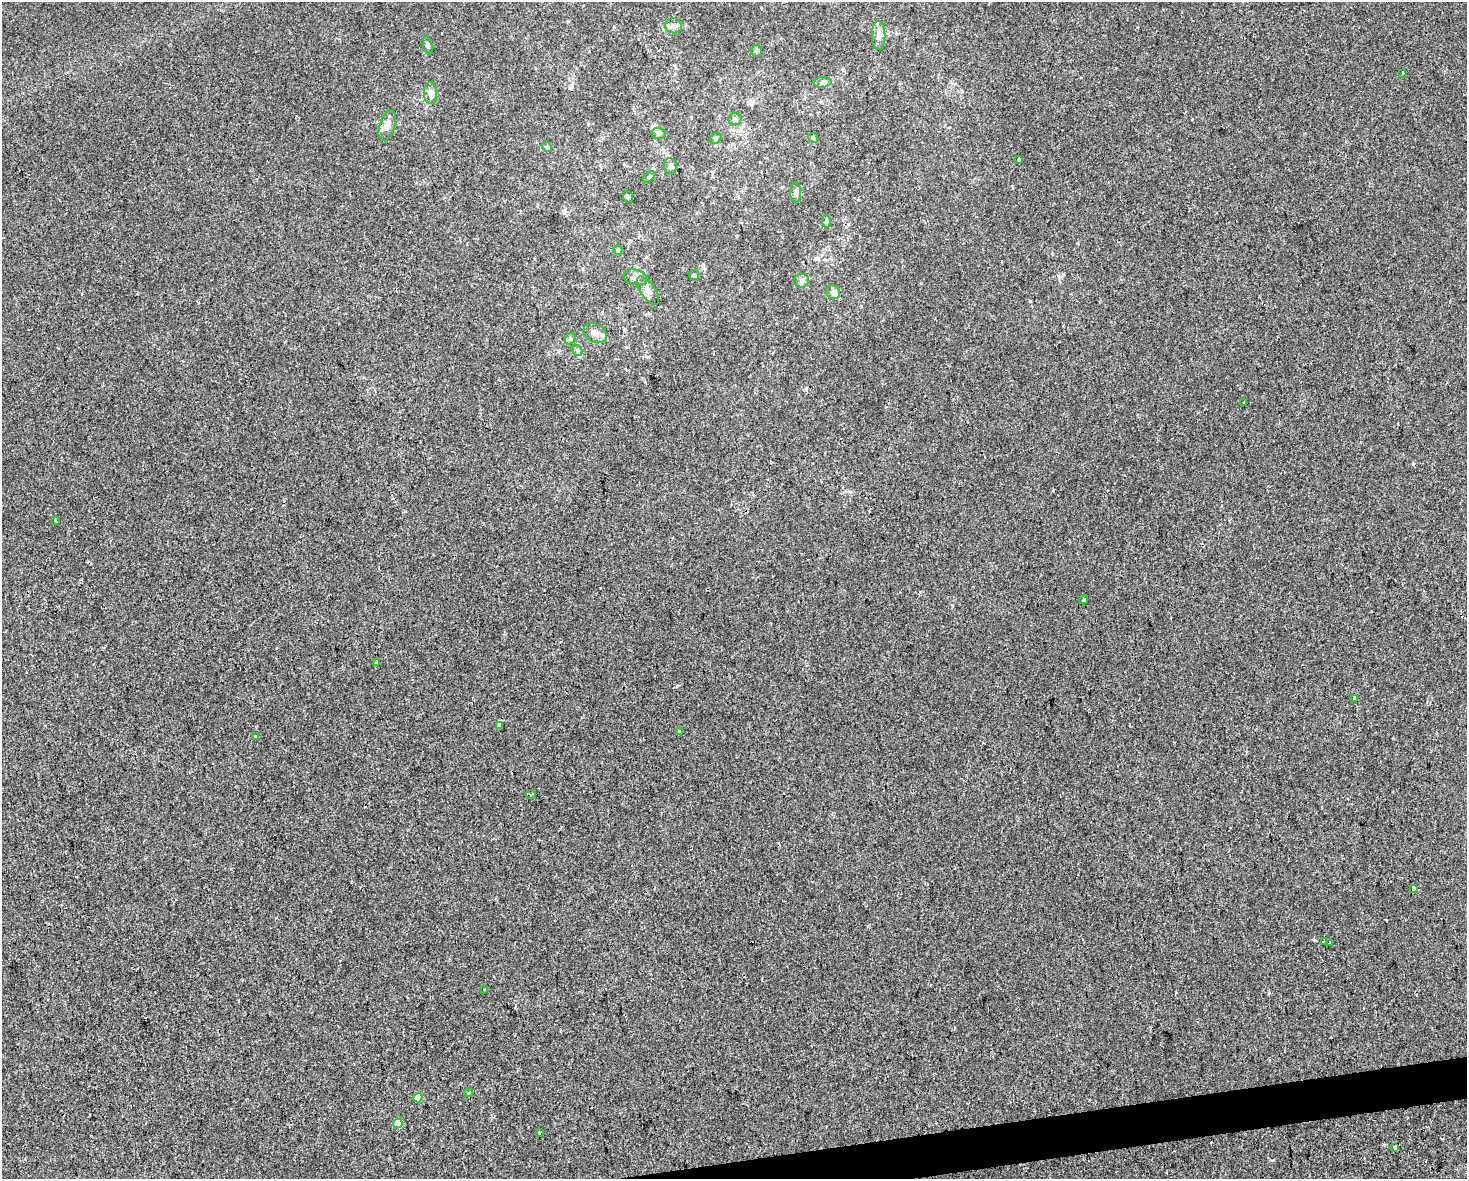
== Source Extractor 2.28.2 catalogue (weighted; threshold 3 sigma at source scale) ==
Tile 5 of 3 x 4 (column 2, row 2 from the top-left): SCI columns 1483-2947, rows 2357-3533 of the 4473 x 4711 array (HDU 1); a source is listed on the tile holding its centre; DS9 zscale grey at full resolution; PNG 1469 x 1181 px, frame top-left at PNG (2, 2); each listed source drawn as its Kron ellipse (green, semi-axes under 4 px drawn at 4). Shown black and unused: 2% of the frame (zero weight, under 2 of 3 exposures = <1% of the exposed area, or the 3 px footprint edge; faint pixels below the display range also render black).
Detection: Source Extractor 2.28.2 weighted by HDU 2 'WHT'; one run over the whole footprint, this tile lists its part. Background -6.59e-04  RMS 0.0042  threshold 0.0191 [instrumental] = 3 sigma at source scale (4.5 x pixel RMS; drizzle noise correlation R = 1.50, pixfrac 1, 0.0396/0.0396 arcsec/px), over >= 5 px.
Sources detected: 49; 3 cosmic-ray / hot-pixel residue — neither listed nor drawn; the other 46 listed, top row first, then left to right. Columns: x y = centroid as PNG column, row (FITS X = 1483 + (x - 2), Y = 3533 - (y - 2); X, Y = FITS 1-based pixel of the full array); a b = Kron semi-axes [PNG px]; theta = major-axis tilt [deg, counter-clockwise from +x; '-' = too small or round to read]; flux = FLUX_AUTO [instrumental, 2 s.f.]
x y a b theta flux
673 26 8 7 - 1.6
879 35 14 7 90 2.6
428 45 9 4 -79 0.84
756 51 6 5 - 0.66
1403 73 3 2 - 0.45
823 82 9 5 4 1.1
430 93 11 6 89 1.8
735 119 7 5 -1 0.89
387 125 16 7 72 2.7
658 133 7 5 -1 0.89
813 138 5 4 - 0.57
716 139 6 5 - 0.71
547 147 6 4 -43 0.53
1019 160 4 3 - 3.3
670 166 8 6 -85 1.2
649 177 7 4 40 0.68
796 193 10 5 -89 1.1
628 197 6 5 - 0.71
827 221 6 4 -87 0.75
618 250 5 4 - 0.53
694 275 5 5 - 0.58
635 277 12 7 -16 2
802 281 7 7 - 1.3
648 291 16 7 -55 2.3
833 292 7 7 - 1.5
595 333 12 9 -31 2.8
570 339 6 5 - 0.79
577 350 6 4 -46 0.8
1244 402 2 2 - 0.4
56 520 3 2 - 0.6
1084 600 4 3 - 1.5
376 662 3 3 - 0.43
1355 698 3 3 - 2.3
499 726 4 3 - 1.7
680 732 3 3 - 2.2
256 737 3 3 - 0.57
531 794 5 3 - 0.47
1414 888 4 3 - 3
1324 941 4 3 - 2.1
1330 942 3 3 - 1.7
484 989 3 3 - 1.8
468 1093 4 3 - 0.79
418 1098 4 4 - 5.8
398 1123 4 4 - 7
539 1132 3 3 - 0.94
1395 1147 4 3 - 3.6
Unlisted compact peaks at least as high as the median listed source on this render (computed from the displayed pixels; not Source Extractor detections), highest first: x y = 1313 939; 1192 119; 1059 277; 1384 1145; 806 388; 1273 1160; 677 685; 600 588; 1030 301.